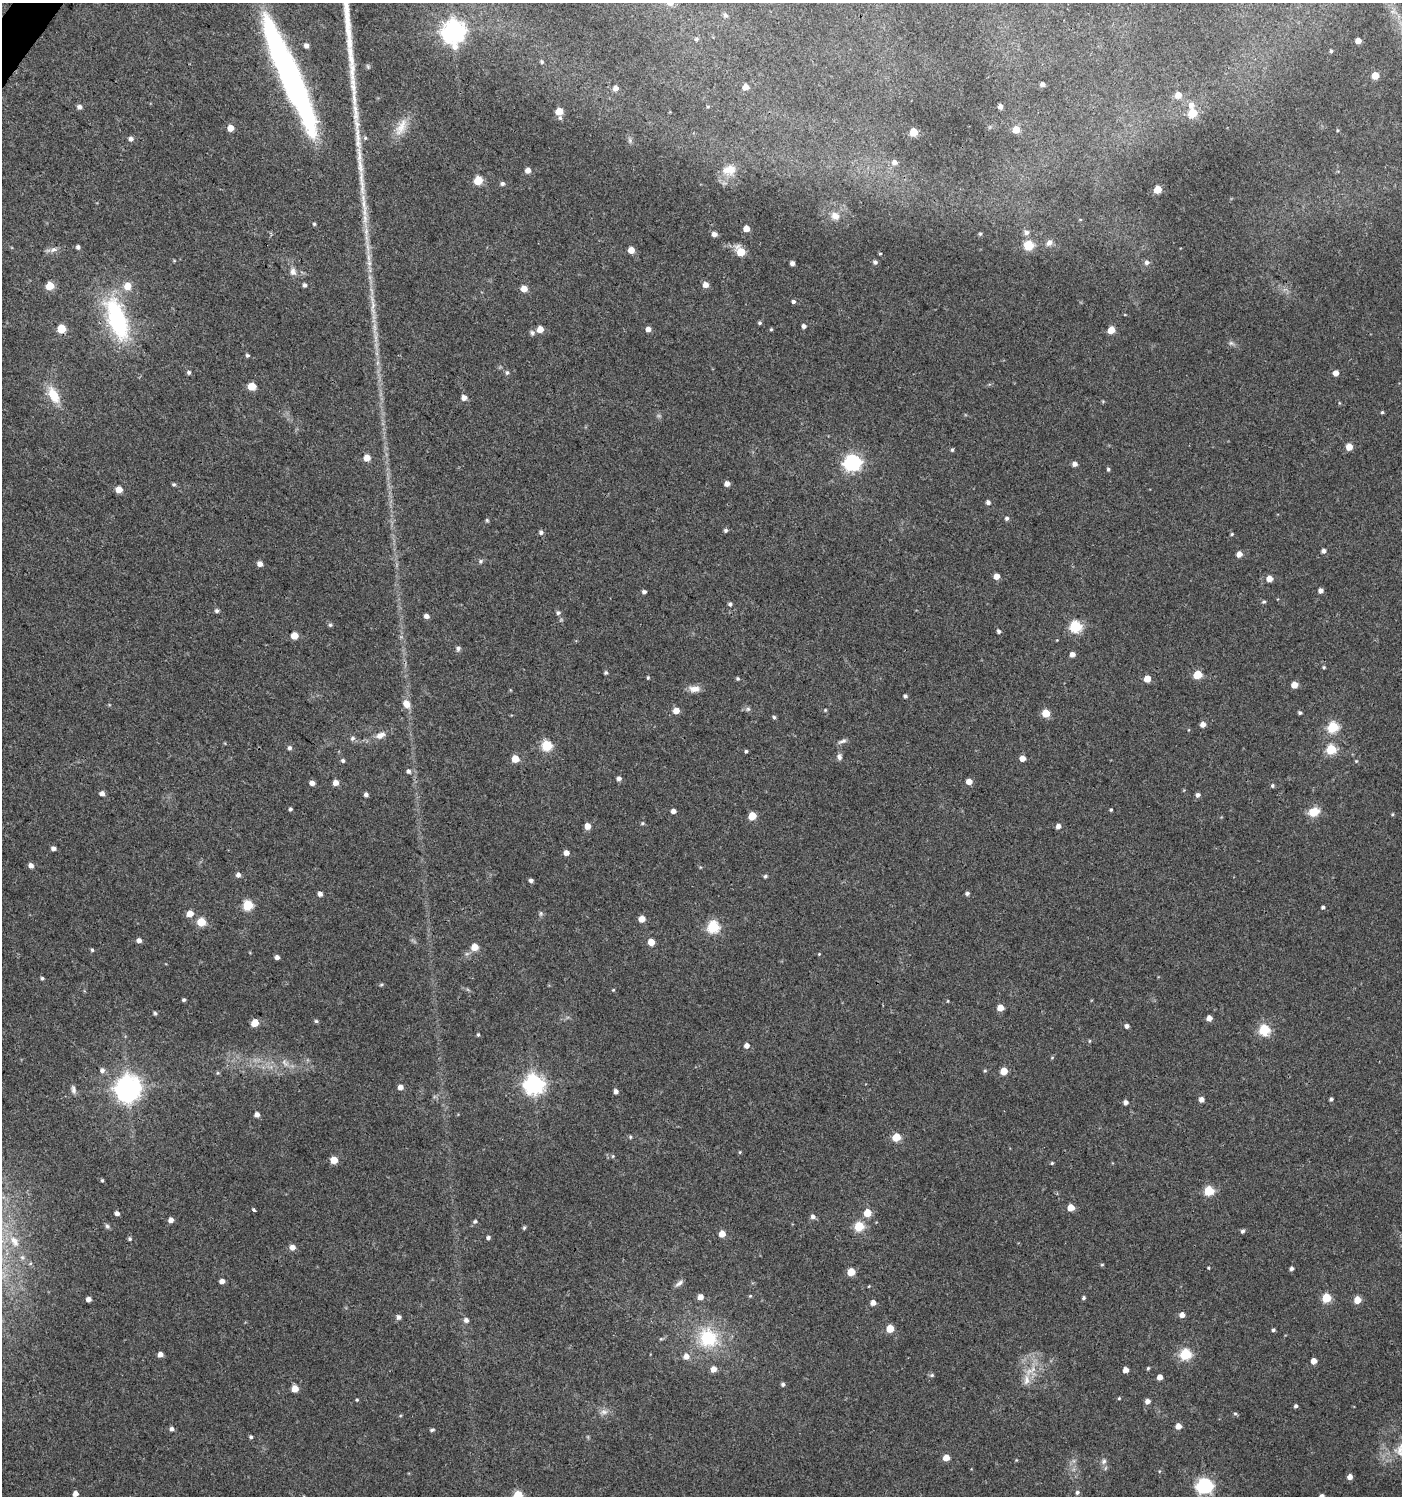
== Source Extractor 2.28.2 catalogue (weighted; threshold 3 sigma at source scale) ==
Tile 11 of 4 x 4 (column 3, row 3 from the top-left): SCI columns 2974-4373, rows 1500-2993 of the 6014 x 5981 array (HDU 1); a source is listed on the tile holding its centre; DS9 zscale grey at full resolution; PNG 1404 x 1498 px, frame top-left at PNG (2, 3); no overlay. Shown black and unused: <1% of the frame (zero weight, under 3 of 4 exposures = <1% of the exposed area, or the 3 px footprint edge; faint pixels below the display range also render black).
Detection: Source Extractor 2.28.2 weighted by HDU 2 'WHT'; one run over the whole footprint, this tile lists its part. Background 0.0243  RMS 0.0041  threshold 0.0183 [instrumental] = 3 sigma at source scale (4.5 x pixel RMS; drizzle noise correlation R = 1.50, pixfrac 1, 0.0396/0.0396 arcsec/px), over >= 5 px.
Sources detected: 286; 2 too faint to see at this stretch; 1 inside a brighter object's white glare — not listed; the other 283 listed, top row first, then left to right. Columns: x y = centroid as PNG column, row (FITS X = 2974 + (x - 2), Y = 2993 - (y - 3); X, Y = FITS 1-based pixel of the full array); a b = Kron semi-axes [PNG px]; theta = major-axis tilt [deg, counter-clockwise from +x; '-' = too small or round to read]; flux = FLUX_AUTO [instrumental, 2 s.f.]
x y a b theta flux
725 15 7 6 - 0.94
453 32 8 8 - 330
696 39 6 5 - 0.75
1358 41 5 4 - 3.3
306 46 5 5 - 1.7
1331 51 4 4 - 0.56
542 62 5 5 - 0.66
368 66 7 4 -71 0.59
1375 76 5 5 - 6.9
292 81 106 17 -67 160
1042 84 4 4 - 1.4
746 87 5 5 - 3.7
616 88 5 5 - 2.6
1178 95 6 5 - 4.3
1191 105 8 7 - 2.5
79 107 6 5 - 1.6
1000 107 4 4 - 1.8
559 111 5 5 - 7.9
1192 113 5 5 - 15
560 118 6 6 - 0.83
401 127 28 12 63 6.7
231 128 5 5 - 4.9
1016 130 5 5 - 7
913 132 5 5 - 13
365 138 5 5 - 0.6
131 139 6 5 - 1.4
630 140 9 4 -82 0.9
894 162 7 6 - 2
528 170 5 5 - 2.9
729 170 20 13 9 6
478 180 5 5 - 15
502 184 6 5 - 0.96
1157 189 5 5 - 12
835 216 11 10 - 3
314 224 4 4 - 0.53
746 228 5 4 - 4.5
1026 232 7 7 - 1.6
714 234 6 5 - 2.1
980 234 5 4 - 0.57
1049 243 10 8 48 1.9
1029 245 6 5 - 25
78 247 5 4 - 1.1
53 250 11 6 23 1.9
631 250 5 5 - 5
741 252 8 6 -49 10
880 253 5 3 - 0.35
875 262 5 5 - 1.1
1147 262 7 6 - 1.3
792 263 4 4 - 1.6
293 272 11 8 -84 2.3
305 285 4 4 - 1
706 285 6 5 - 2.8
50 286 5 5 - 12
127 286 6 5 - 7.1
524 289 5 5 - 4.7
793 301 5 4 - 0.94
373 305 22 6 87 3.7
117 320 50 20 -71 50
760 323 5 5 - 0.65
804 326 5 4 - 1.3
61 329 5 5 - 13
540 329 5 5 - 4.9
648 329 5 5 - 2.2
771 329 4 4 - 0.46
1111 330 5 5 - 8
532 333 8 6 87 1.1
1231 343 8 5 -29 1
247 355 5 4 - 0.67
189 372 5 5 - 0.87
507 373 6 5 - 0.84
1336 373 5 4 - 2.9
252 386 5 5 - 11
53 395 22 11 -63 8.9
464 398 5 5 - 2.3
1382 412 4 3 - 0.51
1349 447 5 5 - 5.5
952 450 5 5 - 0.55
367 458 5 5 - 5.2
852 462 7 6 - 130
1075 464 5 5 - 1.7
1108 469 5 4 - 0.64
174 484 4 4 - 0.66
727 484 5 4 - 2.4
119 490 5 5 - 5.2
988 502 5 5 - 1.2
1007 518 5 5 - 0.92
487 520 5 4 - 0.53
726 530 5 5 - 0.79
541 532 6 5 - 1
1232 534 5 4 - 0.45
1323 551 5 4 - 1.4
1239 554 5 5 - 3
481 561 7 5 23 0.79
260 564 5 5 - 2.4
996 576 5 5 - 3.4
1269 578 5 5 - 4.1
1321 591 4 4 - 1.9
644 592 4 4 - 1.1
1264 602 6 5 - 0.61
730 604 5 5 - 0.86
217 611 5 5 - 0.89
558 613 6 5 - 0.81
426 616 5 5 - 1.8
330 625 6 5 - 0.68
1075 626 6 6 - 41
998 631 5 4 - 0.86
294 636 5 5 - 6.9
1057 640 3 3 - 0.26
458 648 6 6 - 1.1
1072 654 5 4 - 2.4
1324 667 4 4 - 0.46
606 673 4 4 - 0.69
1197 675 5 5 - 13
648 678 5 3 - 0.47
738 678 4 4 - 0.6
1147 679 5 5 - 5.2
1294 685 5 5 - 5.2
694 689 15 8 0 2.9
905 696 4 4 - 0.85
406 704 9 7 -52 4.1
748 709 6 6 - 0.89
825 710 4 4 - 0.4
676 711 5 5 - 4.3
1046 713 5 5 - 9.3
1300 713 5 4 - 0.73
774 717 5 4 - 0.72
1203 724 5 5 - 2.6
1333 727 6 5 - 32
380 735 13 8 24 3
352 738 7 5 45 0.92
842 741 13 5 22 1.3
547 746 6 5 - 29
290 748 6 5 - 1
1331 749 6 5 - 24
746 751 4 4 - 0.58
839 757 8 6 -83 1.3
1022 758 5 5 - 3.4
515 759 5 5 - 7.4
343 761 5 5 - 0.84
1356 761 5 4 - 0.44
408 771 6 5 - 1.1
619 779 5 5 - 1.4
969 782 5 5 - 3.1
312 783 5 5 - 2.1
336 783 5 5 - 3.2
1272 785 5 5 - 0.64
102 793 5 5 - 1.8
366 795 4 4 - 1.3
1198 795 6 5 - 1.3
290 809 4 4 - 0.78
1111 810 4 3 - 0.47
673 811 5 4 - 2
1314 812 11 8 20 6.9
1392 814 5 4 - 0.45
752 816 5 5 - 11
642 823 5 4 - 0.56
588 826 5 5 - 3.9
1058 826 5 5 - 2
53 848 5 4 - 1.4
566 853 5 5 - 2.6
31 866 5 5 - 1.9
238 875 6 5 - 1.5
765 876 5 4 - 0.75
531 880 5 4 - 1.1
967 893 5 4 - 0.97
320 894 5 4 - 1.8
248 905 6 5 - 26
1323 907 5 4 - 0.74
190 913 6 5 - 4.5
541 913 7 5 -90 0.86
642 919 5 5 - 5.3
201 922 5 5 - 12
713 927 6 6 - 43
139 940 5 5 - 1.6
651 942 5 5 - 6.2
475 947 5 5 - 6.4
92 950 5 4 - 0.58
819 954 4 3 - 0.33
277 957 5 4 - 1.6
42 978 5 4 - 0.61
381 985 6 4 2 0.54
613 990 4 3 - 0.38
184 1000 4 4 - 0.63
948 1001 5 3 - 0.36
1000 1008 5 5 - 5.5
155 1013 4 4 - 0.7
1209 1018 5 4 - 3.2
316 1021 5 5 - 0.63
255 1023 5 5 - 8.6
1127 1026 5 5 - 1.3
1264 1030 6 6 - 33
478 1035 4 4 - 0.55
1089 1041 6 3 71 0.4
747 1045 5 5 - 2.4
1052 1057 5 3 - 0.35
285 1063 14 7 -49 2.5
102 1070 7 6 - 1.4
985 1071 5 3 - 0.43
1004 1071 5 5 - 7.5
534 1084 7 7 - 230
400 1087 5 5 - 2.3
73 1089 12 6 -76 1.5
128 1089 8 8 - 470
616 1091 5 4 - 1.6
1201 1099 5 5 - 2.1
1331 1099 4 3 - 0.78
1126 1102 5 4 - 1.7
257 1114 5 5 - 2.1
630 1137 5 4 - 0.55
896 1137 5 5 - 13
740 1152 5 3 - 0.36
613 1156 5 3 - 0.45
334 1160 5 5 - 6.8
1052 1163 4 4 - 0.49
102 1180 4 3 - 0.53
1209 1191 6 5 - 21
1071 1208 5 5 - 5.5
254 1210 3 3 - 1
117 1213 5 4 - 1.4
867 1213 5 5 - 9
813 1217 6 5 - 1.4
171 1220 5 4 - 2.4
475 1221 6 5 - 0.82
107 1226 7 5 -61 0.93
859 1226 6 5 - 21
524 1228 5 5 - 0.59
1242 1231 5 5 - 0.92
722 1234 5 5 - 5.2
488 1238 4 4 - 0.98
130 1239 5 5 - 0.67
14 1241 13 7 -53 2.2
292 1247 6 5 - 2.9
1102 1265 5 3 - 0.42
1208 1268 4 3 - 0.4
1291 1268 4 4 - 0.97
851 1272 5 5 - 9.4
222 1281 5 4 - 2.2
679 1283 13 5 38 1.5
869 1286 4 3 - 0.29
750 1296 5 4 - 0.43
700 1297 5 5 - 2.9
1083 1298 5 4 - 0.69
1326 1298 5 5 - 18
88 1299 4 4 - 2.3
1357 1300 5 5 - 6.4
873 1303 5 5 - 2.4
1182 1315 5 5 - 2.4
398 1317 6 5 - 1.3
466 1320 6 6 - 1.5
890 1329 5 5 - 10
1273 1330 4 4 - 0.75
708 1338 27 24 -47 23
160 1354 4 4 - 2.5
1185 1354 6 6 - 37
686 1356 6 6 - 2.9
1314 1361 5 4 - 3.6
1148 1368 4 4 - 0.49
713 1369 6 5 - 3
1125 1370 5 4 - 3
932 1375 6 5 - 0.73
1160 1377 5 4 - 2.6
1026 1380 17 9 85 4.1
783 1384 5 5 - 0.87
295 1389 5 5 - 6.5
1119 1398 4 4 - 0.43
357 1400 4 3 - 0.42
1147 1401 5 5 - 2
1296 1406 4 4 - 0.8
604 1412 12 8 10 2.2
1235 1413 5 4 - 0.62
1178 1426 5 5 - 3.4
172 1429 5 5 - 1.2
432 1430 5 4 - 0.74
251 1437 5 4 - 0.71
1400 1451 18 15 -60 8.4
946 1458 5 5 - 4.6
1104 1461 9 7 64 1.4
1350 1477 5 5 - 2.5
1204 1486 7 6 - 110
1077 1492 6 5 - 1
75 1494 5 4 - 2.4
518 1495 6 5 - 22
1322 1496 5 4 - 1.6
Overlapping masked pixels (flux is a lower limit): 1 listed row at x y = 292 81
Isophote crosses this tile's border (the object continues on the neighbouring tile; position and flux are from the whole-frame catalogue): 4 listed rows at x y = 292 81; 1400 1451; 518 1495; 1322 1496